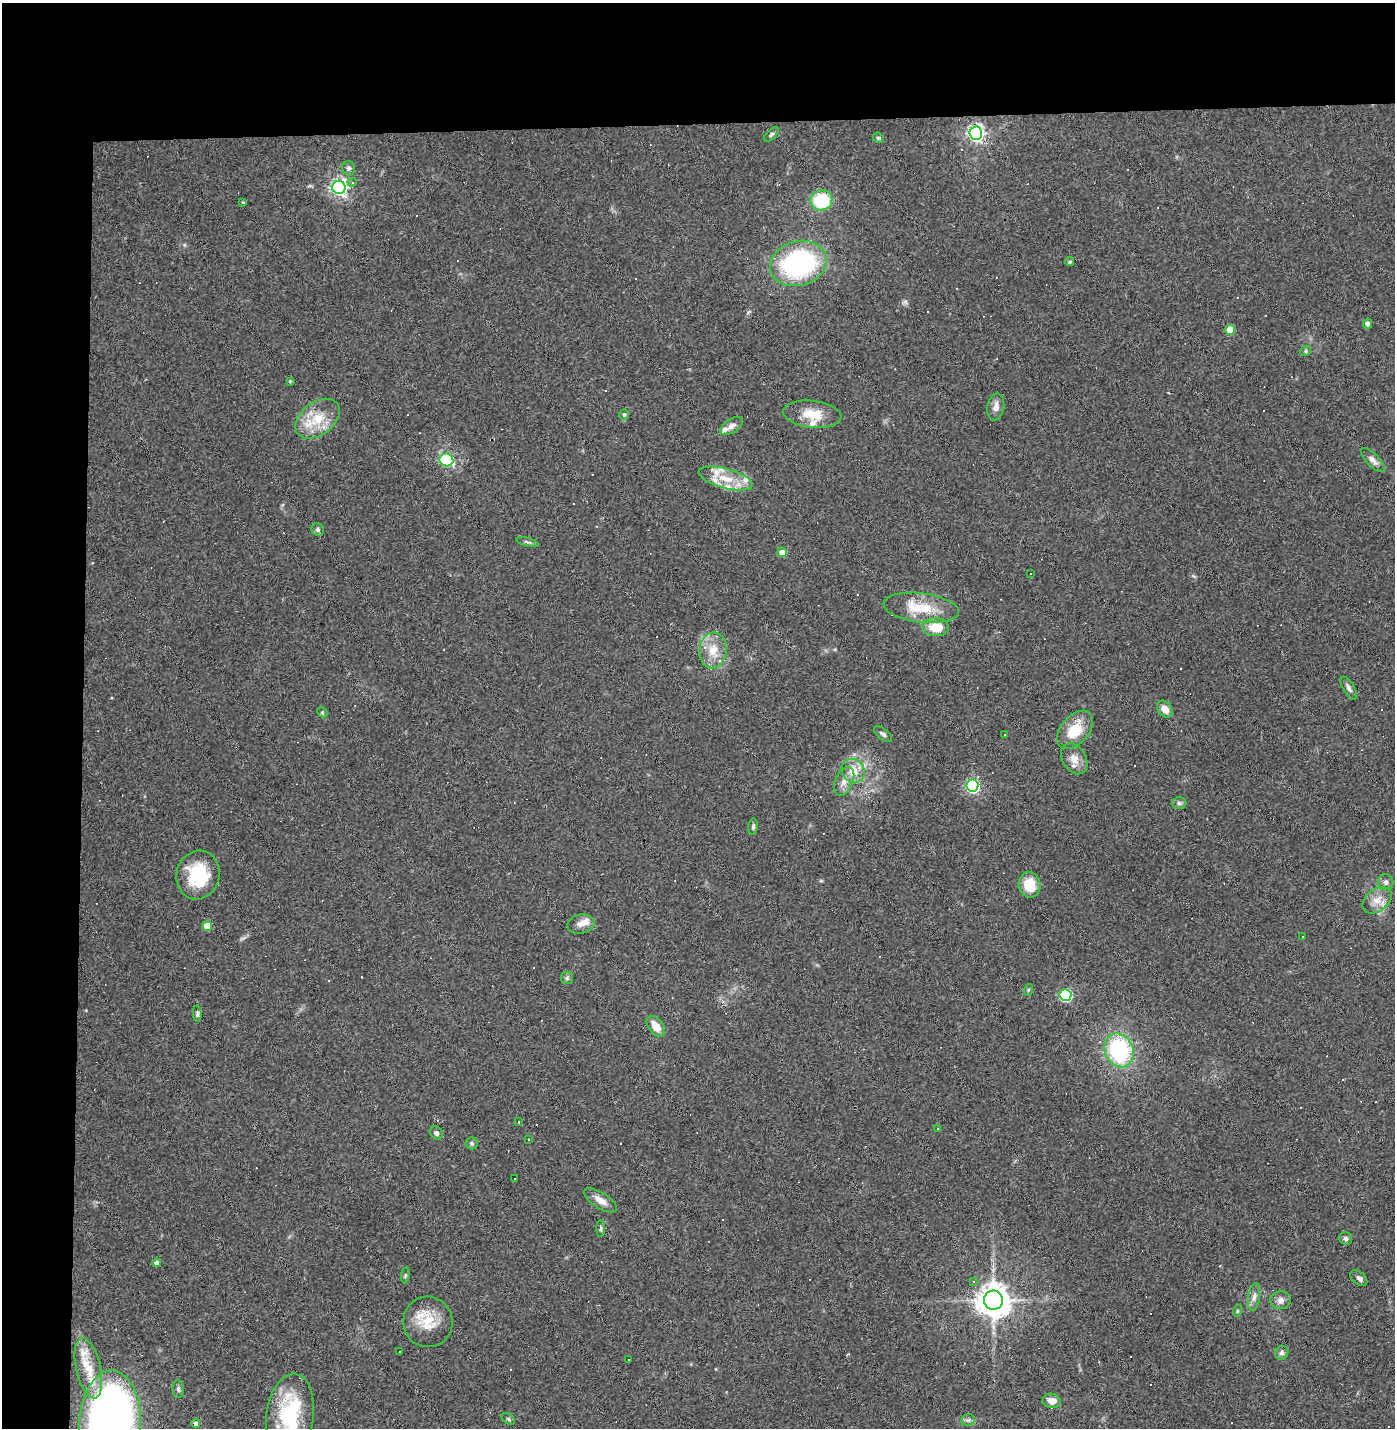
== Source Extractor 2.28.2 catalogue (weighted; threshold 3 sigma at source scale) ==
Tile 1 of 3 x 3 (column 1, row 1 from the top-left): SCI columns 33-1425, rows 2853-4278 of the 4242 x 4278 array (HDU 1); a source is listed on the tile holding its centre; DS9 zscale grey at full resolution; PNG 1397 x 1430 px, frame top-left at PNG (2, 3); each listed source drawn as its Kron ellipse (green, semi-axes under 4 px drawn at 4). Shown black and unused: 14% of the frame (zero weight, under 3 of 4 exposures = <1% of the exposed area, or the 3 px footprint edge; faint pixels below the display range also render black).
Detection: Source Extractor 2.28.2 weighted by HDU 2 'WHT'; one run over the whole footprint, this tile lists its part. Background 0.0416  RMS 0.005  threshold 0.0224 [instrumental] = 3 sigma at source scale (4.5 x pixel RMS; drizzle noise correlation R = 1.50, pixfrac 1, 0.05/0.05 arcsec/px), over >= 5 px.
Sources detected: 139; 49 cosmic-ray / hot-pixel residue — neither listed nor drawn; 7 inside a brighter listed object's ellipse — not listed separately; the other 83 listed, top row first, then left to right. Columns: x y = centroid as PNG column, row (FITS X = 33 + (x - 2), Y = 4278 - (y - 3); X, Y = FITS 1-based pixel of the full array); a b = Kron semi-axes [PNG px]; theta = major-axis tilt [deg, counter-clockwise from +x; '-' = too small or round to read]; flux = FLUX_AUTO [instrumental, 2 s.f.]
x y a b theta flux
976 133 7 6 - 160
771 134 9 4 43 1.2
878 138 6 5 - 0.76
349 168 7 6 - 1.4
352 182 4 4 - 0.73
339 187 7 6 - 160
821 200 11 10 - 25
243 203 3 3 - 1.6
1070 262 4 4 - 0.78
798 263 29 22 17 79
1368 324 5 4 - 2.3
1230 330 5 5 - 9.7
1306 351 5 4 - 0.82
290 381 4 4 - 0.46
996 407 13 8 80 3.3
624 414 5 5 - 0.92
812 414 29 13 -6 11
317 419 25 16 37 14
732 426 13 6 34 2.6
446 460 7 6 - 31
1373 460 15 6 -46 2.6
726 478 28 10 -15 11
318 530 7 6 - 1.1
527 542 11 4 -16 1.2
782 552 5 5 - 4.6
1031 574 3 3 - 3.7
921 608 38 14 -7 17
936 627 13 9 -1 8.9
713 650 18 13 85 9.1
1349 688 13 5 -59 1.8
1165 709 9 7 -53 4.3
322 712 6 4 -47 0.65
1075 730 22 14 49 14
883 734 11 5 -39 1.3
1005 735 3 3 - 1.9
1074 759 17 11 -58 5
853 771 12 11 - 7.9
844 781 15 9 67 4.2
972 786 6 6 - 91
1179 803 7 6 - 1.2
753 827 8 4 84 0.98
198 875 24 21 77 26
1386 882 8 7 - 1.7
1029 885 13 11 -78 11
1377 900 16 11 37 5.7
581 924 13 9 11 3.5
207 926 5 5 - 8.9
1302 936 3 3 - 1.3
567 978 6 6 - 1.1
1028 990 6 3 71 0.62
1065 995 6 6 - 56
197 1014 8 4 -86 1
656 1026 11 7 -52 6
1119 1050 17 14 -66 51
519 1122 3 2 - 0.37
938 1128 3 3 - 0.96
436 1133 7 6 - 1.4
529 1139 3 3 - 1.4
472 1143 6 6 - 1.1
515 1179 3 3 - 0.81
600 1200 18 8 -33 4.2
601 1229 8 4 89 1
1346 1238 6 6 - 1.3
157 1263 4 4 - 1.9
405 1275 8 4 82 0.8
1359 1278 10 6 -39 1.8
973 1282 4 3 - 0.62
1254 1297 14 6 81 2.3
993 1300 9 9 - 860
1281 1300 10 9 - 2.7
1237 1311 6 4 72 0.58
428 1322 25 24 - 14
400 1351 3 2 - 0.61
1282 1353 7 6 - 1.5
629 1360 3 2 - 0.64
88 1368 31 12 -77 12
178 1389 9 5 90 1.2
1052 1401 9 7 -11 3.6
290 1415 42 23 83 39
508 1419 7 5 -37 0.91
968 1420 6 6 - 1.2
196 1423 4 4 - 1.7
110 1424 54 31 88 340
Isophote crosses this tile's border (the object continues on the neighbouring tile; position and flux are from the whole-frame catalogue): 2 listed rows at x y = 290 1415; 110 1424